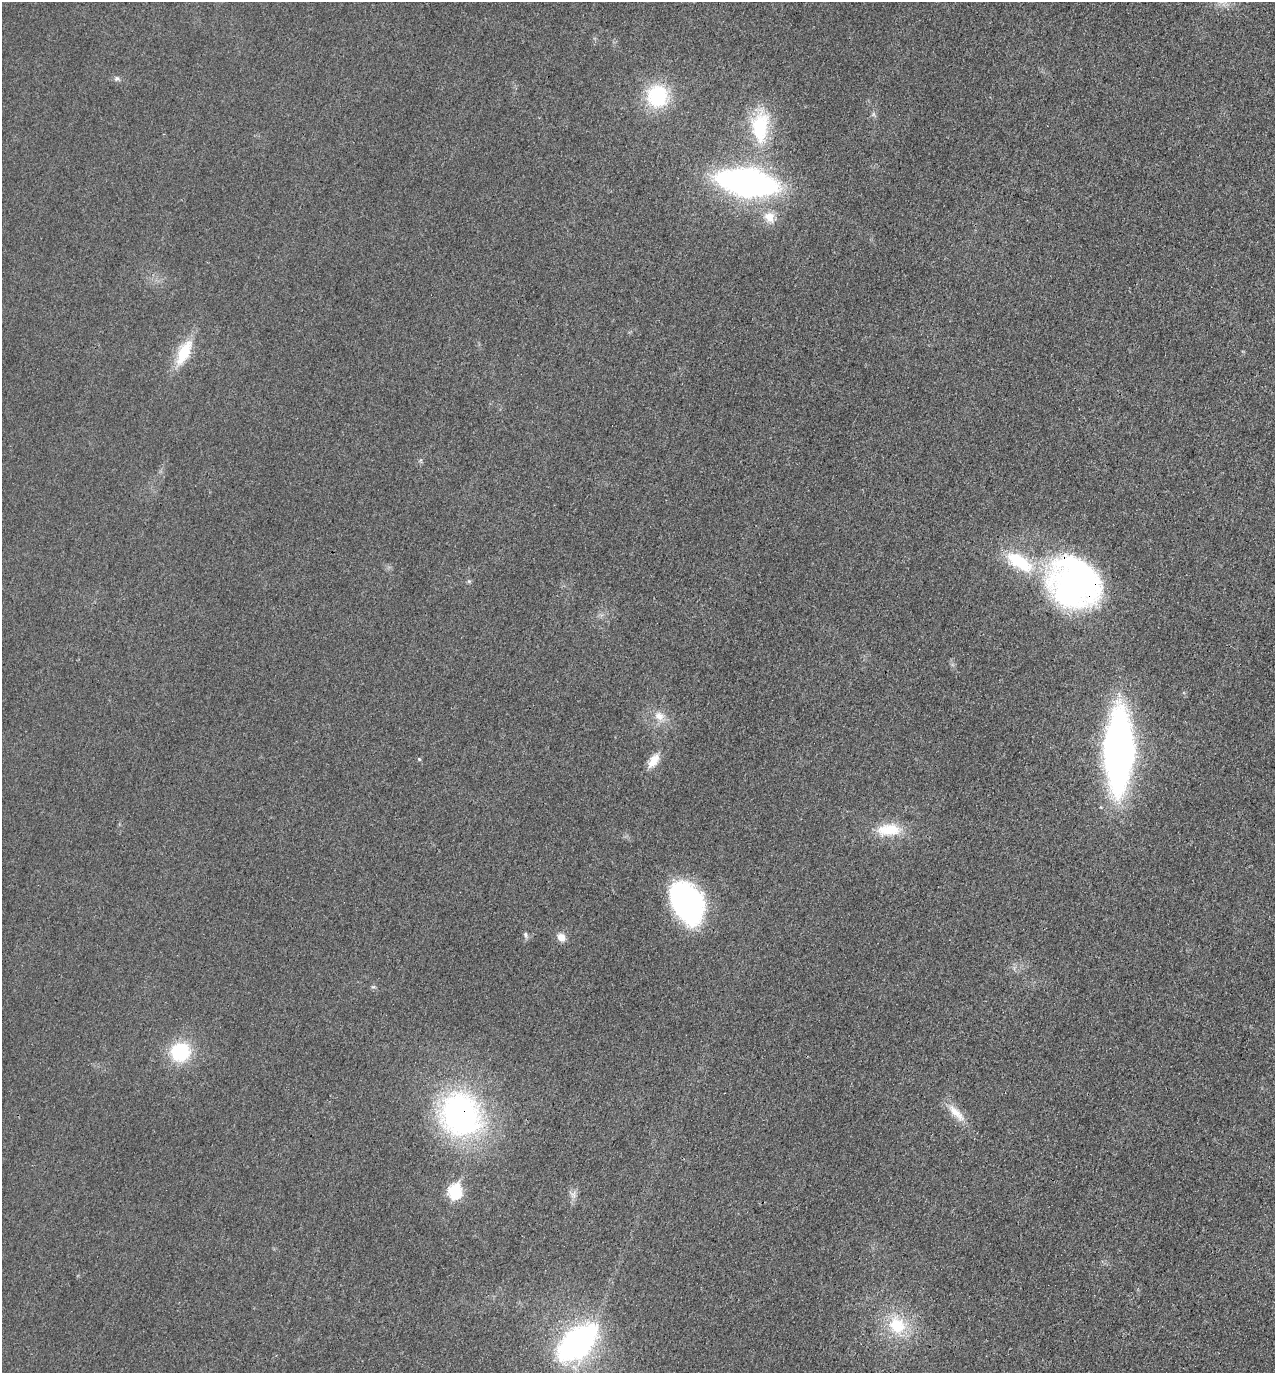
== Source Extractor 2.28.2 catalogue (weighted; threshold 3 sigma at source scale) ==
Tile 6 of 4 x 4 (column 2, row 2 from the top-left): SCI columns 1431-2703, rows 2763-4133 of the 5537 x 5528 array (HDU 1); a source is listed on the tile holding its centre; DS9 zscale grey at full resolution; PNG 1277 x 1375 px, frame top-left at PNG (2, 2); no overlay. Shown black and unused: <1% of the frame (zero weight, under 3 of 4 exposures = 2% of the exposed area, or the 3 px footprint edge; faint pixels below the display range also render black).
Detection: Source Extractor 2.28.2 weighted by HDU 2 'WHT'; one run over the whole footprint, this tile lists its part. Background 0.0264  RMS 0.006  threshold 0.027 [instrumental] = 3 sigma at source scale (4.5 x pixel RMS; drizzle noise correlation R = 1.50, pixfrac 1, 0.05/0.05 arcsec/px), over >= 5 px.
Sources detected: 25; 1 inside a brighter object's white glare — not listed; the other 24 listed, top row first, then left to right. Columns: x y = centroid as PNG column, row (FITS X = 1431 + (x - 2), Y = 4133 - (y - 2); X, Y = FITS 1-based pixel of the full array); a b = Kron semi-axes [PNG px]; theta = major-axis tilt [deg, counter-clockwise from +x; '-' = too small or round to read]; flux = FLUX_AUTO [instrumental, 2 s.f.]
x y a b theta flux
117 78 6 6 - 1.5
657 96 27 26 - 35
760 127 44 23 86 39
747 182 43 19 -9 250
769 217 16 14 -49 8.3
184 352 32 13 64 22
1019 562 40 17 -34 35
469 581 6 5 - 0.92
1073 583 58 50 -21 190
659 716 14 11 -37 6.6
1118 751 58 22 89 350
419 759 5 4 - 0.7
653 761 19 9 57 8.1
889 830 33 15 3 18
686 903 35 24 -63 150
525 935 9 5 -80 1.5
561 937 10 9 - 4.7
180 1052 20 19 - 35
956 1113 32 10 -46 9.6
460 1114 48 42 -66 160
455 1191 8 7 - 67
573 1195 10 3 -45 1.6
897 1325 27 24 -47 27
577 1343 43 24 43 150
Overlapping masked pixels (flux is a lower limit): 2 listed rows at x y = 1073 583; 460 1114
Unlisted compact peaks at least as high as the median listed source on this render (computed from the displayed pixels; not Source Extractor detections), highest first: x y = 373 987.